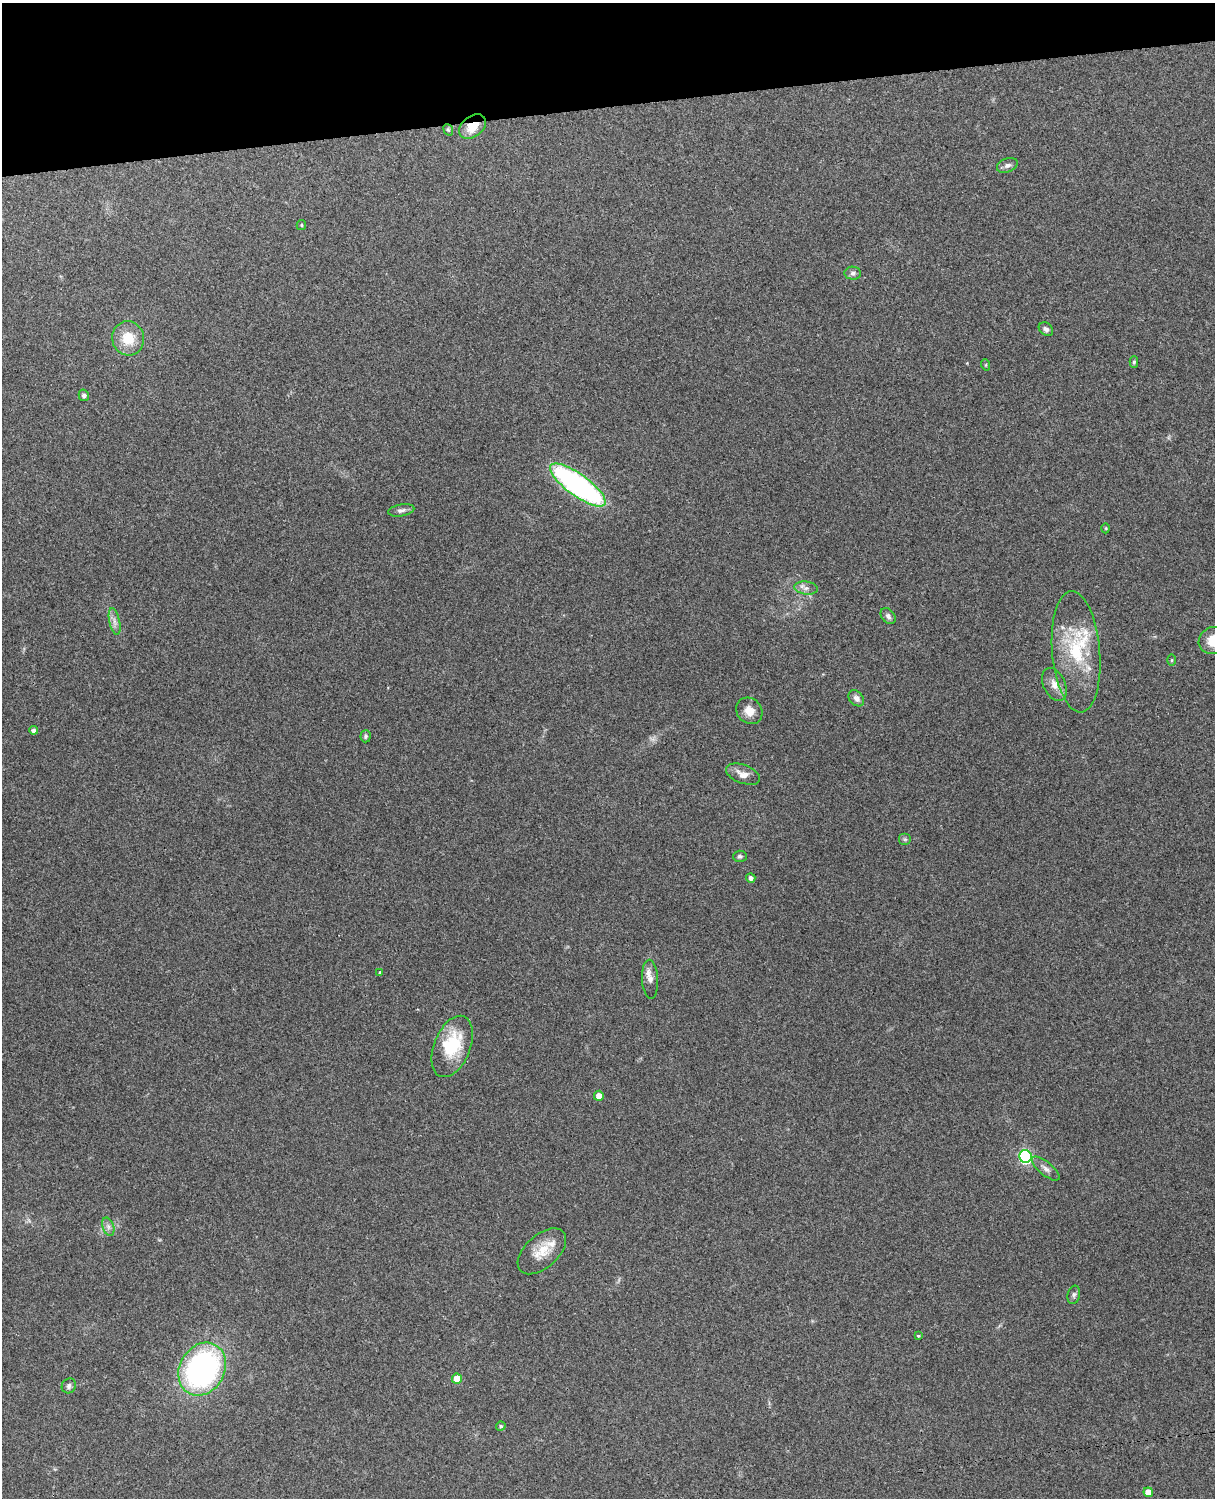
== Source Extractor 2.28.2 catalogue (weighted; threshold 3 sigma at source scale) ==
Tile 3 of 4 x 3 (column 3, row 1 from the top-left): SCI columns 2545-3757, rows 3156-4651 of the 5090 x 4928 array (HDU 1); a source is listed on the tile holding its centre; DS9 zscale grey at full resolution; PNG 1217 x 1500 px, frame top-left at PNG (2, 3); each listed source drawn as its Kron ellipse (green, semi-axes under 4 px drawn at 4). Shown black and unused: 7% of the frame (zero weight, under 3 of 4 exposures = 6% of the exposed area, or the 3 px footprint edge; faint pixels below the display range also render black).
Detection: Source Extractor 2.28.2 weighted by HDU 2 'WHT'; one run over the whole footprint, this tile lists its part. Background 0.273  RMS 0.0091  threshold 0.0412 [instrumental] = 3 sigma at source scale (4.5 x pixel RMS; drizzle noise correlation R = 1.50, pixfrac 1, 0.05/0.05 arcsec/px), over >= 5 px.
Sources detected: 46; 3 inside a brighter listed object's ellipse — not listed separately; the other 43 listed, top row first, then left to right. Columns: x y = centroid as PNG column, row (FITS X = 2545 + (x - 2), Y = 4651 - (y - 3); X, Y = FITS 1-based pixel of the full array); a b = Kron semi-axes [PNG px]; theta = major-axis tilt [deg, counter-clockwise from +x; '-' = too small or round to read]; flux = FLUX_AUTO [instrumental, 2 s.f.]
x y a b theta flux
472 126 15 10 37 17
448 130 6 4 -68 1.2
1007 165 11 7 22 3.5
301 225 5 4 - 1
853 273 8 6 -1 2.7
1046 329 8 6 -40 3.2
128 338 17 16 - 22
1134 362 6 4 88 1.3
986 365 6 3 -72 0.95
84 395 6 5 - 2.5
578 485 33 11 -36 230
401 510 13 6 9 3.4
1106 528 5 3 - 0.8
806 588 12 6 -7 4.2
888 616 9 6 -51 3
115 622 14 5 -78 4.8
1214 640 16 13 19 18
1076 652 61 24 -85 61
1172 660 5 3 - 1
1054 684 17 11 -65 8.7
856 698 9 6 -48 4.6
749 711 14 12 -45 9
34 730 4 4 - 3.5
366 736 6 5 - 1.8
743 774 18 9 -20 8.1
905 839 6 6 - 1.6
740 856 7 5 1 2.1
751 878 5 4 - 3.5
380 973 4 3 - 1.2
650 979 19 8 -87 6.8
452 1046 32 18 68 43
599 1096 5 5 - 6.6
1025 1156 6 6 - 130
1046 1169 17 6 -39 4.8
108 1227 9 5 -71 3.5
542 1251 29 16 42 20
1074 1295 9 6 76 2.4
918 1336 3 3 - 1
202 1369 28 22 60 240
457 1379 5 5 - 16
69 1386 8 6 54 2.8
501 1426 5 4 - 1.7
1148 1492 5 4 - 9.1
Overlapping masked pixels (flux is a lower limit): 1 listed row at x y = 472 126
Isophote crosses this tile's border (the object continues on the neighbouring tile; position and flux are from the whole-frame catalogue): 1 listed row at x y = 1214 640